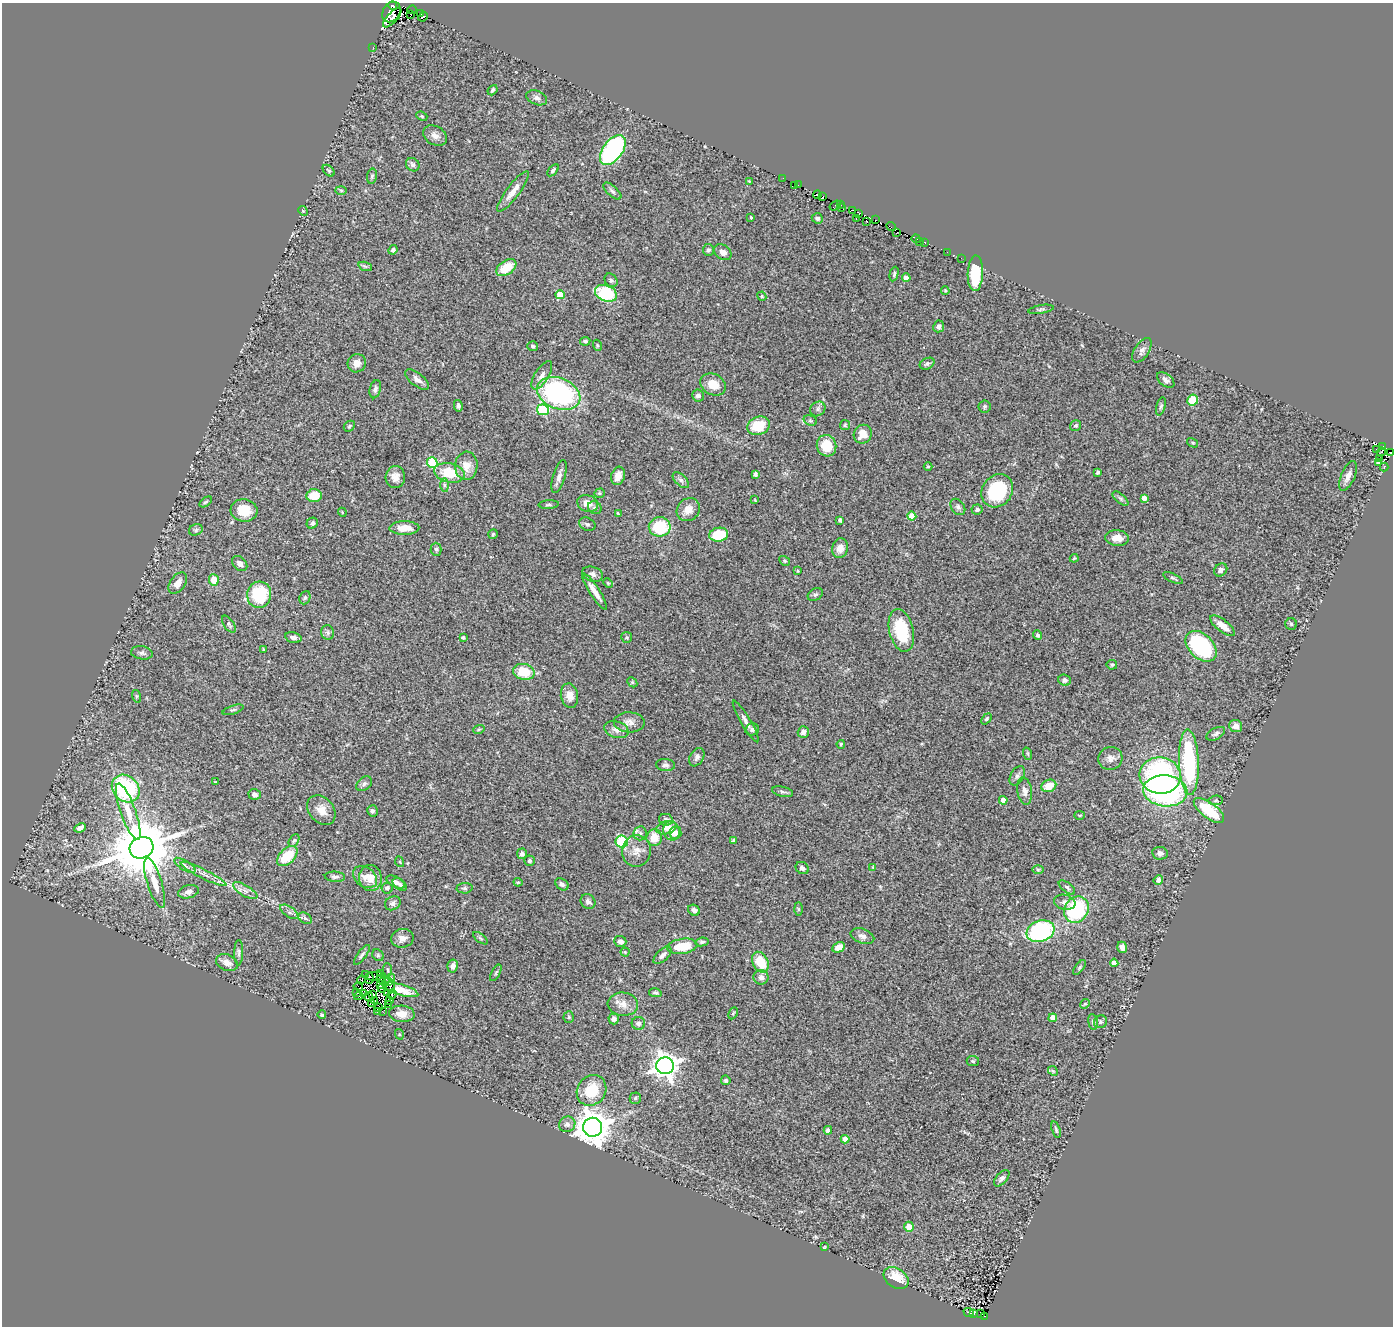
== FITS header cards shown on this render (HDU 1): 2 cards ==
NAXIS1  =                 1391
NAXIS2  =                 1324

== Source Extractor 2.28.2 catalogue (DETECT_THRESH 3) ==
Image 1391 x 1324 px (HDU 1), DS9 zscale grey, 1 PNG px = 1 image px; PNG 1395 x 1328 px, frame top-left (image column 1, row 1324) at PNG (2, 3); each listed source drawn as its Kron ellipse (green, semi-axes under 4 px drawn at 4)
Background 0.811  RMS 0.056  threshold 0.169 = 3 sigma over >= 5 px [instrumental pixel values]
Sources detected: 338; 16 with non-positive FLUX_AUTO (blend fragments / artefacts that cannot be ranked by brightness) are neither listed nor drawn; the other 322 listed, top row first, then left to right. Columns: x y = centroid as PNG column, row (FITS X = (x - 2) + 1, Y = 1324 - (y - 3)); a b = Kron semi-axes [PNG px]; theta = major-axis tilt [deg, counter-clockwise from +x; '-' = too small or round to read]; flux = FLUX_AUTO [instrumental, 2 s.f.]
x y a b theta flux
393 6 4 4 - 450
412 10 4 2 - 28
391 12 11 8 56 2400
410 14 2 2 - 53
421 14 2 2 - 19
423 17 5 2 - 44
392 18 12 5 46 840
373 47 3 2 - 5.2
493 90 5 4 - 5.9
537 98 11 7 -22 14
422 116 6 4 -22 4.6
435 136 13 9 -29 24
613 150 17 10 54 610
413 165 7 6 - 11
553 170 7 4 51 8.1
329 171 7 4 -44 6
372 176 7 5 80 7.3
783 178 2 2 - 3.9
749 181 4 3 - 3.2
794 185 3 2 - 11
798 185 3 3 - 7.5
341 190 6 3 -1 4.6
513 191 25 6 53 40
612 191 11 5 -42 11
817 195 4 2 - 75
822 197 4 2 - 0.24
840 204 3 2 - 10
835 205 6 3 35 42
841 208 3 2 - 2.6
852 210 3 2 - 9.7
303 211 5 4 - 3.8
859 213 4 3 - 42
751 217 3 2 - 3.3
817 218 6 5 - 11
856 218 2 2 - 3.1
876 220 2 2 - 6.2
867 221 3 2 - 14
891 226 5 2 - 4.6
897 233 3 2 - 5.1
916 239 4 3 - 26
919 242 2 2 - 3.1
925 242 3 3 - 26
393 250 5 4 - 10
708 250 6 5 - 9.4
723 252 9 7 -35 20
947 252 3 2 - 3.7
961 258 2 2 - 8.1
365 266 7 4 -19 6.6
506 268 11 7 34 84
975 273 18 7 88 140
894 274 7 4 76 6.9
906 278 4 4 - 19
611 280 7 6 - 7.4
945 291 4 3 - 4.3
606 293 11 7 -21 220
560 295 4 4 - 94
762 296 5 4 - 4.1
1041 309 13 4 10 8.5
939 326 6 5 - 11
585 341 5 3 - 6.8
597 345 5 3 - 3.9
533 346 5 5 - 6.9
1142 350 14 7 56 19
357 363 9 9 - 29
927 364 8 5 28 8.8
542 375 16 7 57 25
417 380 14 6 -38 19
1166 380 10 6 -38 15
713 384 13 10 -29 56
375 389 9 5 76 13
559 393 22 15 -22 680
698 395 6 6 - 16
1193 400 6 5 - 94
458 406 6 4 -78 8.7
1161 406 9 4 75 7.1
984 407 6 6 - 7.5
818 409 8 7 - 12
543 410 6 5 - 250
810 420 7 5 -19 6.4
845 425 5 5 - 5.3
1076 425 6 5 - 6.7
349 426 6 4 47 5.4
758 426 11 9 21 97
863 434 9 9 - 55
1193 443 6 3 -31 4.6
826 446 11 9 -73 93
1382 447 4 3 - 100
1376 449 2 2 - 2.5
1381 452 5 3 - 23
1390 453 3 3 - 14
1380 458 2 2 - 2.7
1378 462 4 3 - 5.3
432 463 5 5 - 230
466 466 14 11 86 45
928 467 4 3 - 4
1384 467 4 3 - 13
1098 472 4 3 - 9.4
449 473 15 9 -12 110
755 474 4 4 - 10
559 476 17 6 74 23
618 476 9 6 72 28
1348 476 16 7 67 27
395 477 11 9 88 28
681 480 10 5 -45 12
444 485 7 4 -89 7.2
997 491 17 15 54 250
599 493 5 4 - 5.3
314 496 7 6 - 72
1120 498 9 4 -39 8.9
1144 498 4 4 - 25
755 500 3 2 - 2.7
206 502 7 4 36 5.6
588 504 10 8 -21 32
549 505 10 3 3 6.3
958 507 9 6 -54 11
595 508 7 6 - 9
977 509 5 5 - 9.6
244 510 13 11 -4 88
688 510 12 11 - 40
342 512 4 3 - 3.5
618 514 4 3 - 4.7
912 516 4 4 - 70
840 520 4 4 - 11
312 523 6 5 - 9.5
587 524 8 6 -24 8.9
660 527 11 9 -1 160
404 528 15 6 1 41
196 530 7 5 23 7.8
493 534 5 4 - 4.9
719 535 9 7 9 120
1117 538 12 8 -7 37
840 548 10 7 76 33
436 549 6 5 - 7.8
1074 558 4 3 - 4.2
785 561 6 4 -30 6.1
240 564 9 6 -45 20
1221 570 7 6 - 14
798 571 3 2 - 3.3
593 574 10 7 -19 16
1173 578 11 4 -24 7.4
214 580 6 5 - 65
178 583 12 7 54 29
608 583 5 4 - 4.6
595 591 22 5 -57 39
815 594 8 6 30 7.5
259 595 13 12 - 200
305 598 7 5 68 6.7
229 624 9 5 -55 8
1291 624 6 5 - 6.6
1223 626 15 6 -37 39
901 630 21 12 -76 170
328 632 7 6 - 9.7
1037 635 5 4 - 8.3
293 637 8 5 -14 16
463 637 4 3 - 6.3
627 637 5 5 - 5.5
1201 646 18 12 -44 450
264 650 4 3 - 5.2
142 653 11 6 -9 13
1112 665 5 4 - 6.8
524 672 11 8 -13 100
1064 680 6 5 - 12
632 682 6 4 -46 4.7
136 696 6 4 -72 5.2
569 696 12 8 -80 29
233 710 11 4 18 8.6
986 719 6 4 49 5.1
746 721 24 5 -59 22
629 722 15 10 -2 29
1236 726 6 6 - 27
479 729 6 4 19 5.1
752 729 7 6 - 12
616 730 12 8 -18 26
803 732 6 5 - 14
1216 734 10 5 27 11
841 744 4 3 - 5
1028 754 6 4 -72 5.5
697 757 10 6 58 12
1110 758 12 11 - 25
1189 762 33 10 -88 430
666 765 9 6 -4 11
1017 776 10 6 60 12
1160 776 20 18 -8 580
215 782 3 2 - 2.5
364 784 9 6 39 12
1049 786 8 6 23 53
126 789 15 12 -42 410
1025 791 14 7 -82 21
1165 791 22 15 -5 820
783 792 11 5 -12 9
255 794 6 5 - 13
1003 800 4 4 - 39
1216 800 7 4 6 6.7
321 810 16 12 -48 43
1209 810 18 7 -37 220
372 811 5 5 - 10
128 812 30 7 -70 55
1079 815 5 3 - 3
666 820 7 5 -11 13
80 828 6 4 24 15
666 828 10 6 15 26
671 831 10 8 -69 38
640 833 7 6 - 12
676 833 6 6 - 19
654 838 8 7 - 59
294 840 7 4 61 6.3
734 840 4 3 - 8.5
622 842 6 6 - 290
141 848 12 10 25 32000
636 851 16 14 79 41
1160 853 8 6 -8 15
522 854 5 5 - 13
287 856 12 7 44 120
529 861 5 5 - 9
400 862 5 3 - 3.3
185 865 12 4 -32 12
873 867 4 4 - 3.4
802 868 7 5 -35 12
1038 870 6 4 0 5.7
203 874 25 4 -27 30
335 877 10 5 -4 9.5
365 877 13 9 -38 29
370 878 13 11 -80 47
1158 880 5 4 - 13
396 882 10 5 -26 15
518 882 4 4 - 4.1
155 883 26 7 -72 43
400 884 8 5 -39 9.7
562 884 7 5 -37 11
1067 887 10 5 -38 9.8
387 888 5 5 - 15
464 888 8 5 5 8
245 891 14 5 -31 19
188 892 10 6 15 14
588 901 8 6 -42 13
1065 902 11 7 -13 20
393 903 8 6 28 13
798 909 7 4 -89 5.8
694 910 6 5 - 16
1076 910 14 11 56 310
289 912 10 5 -35 11
305 918 7 5 -31 7
1040 931 14 10 19 430
862 936 12 7 -19 17
402 938 11 9 11 22
480 938 8 4 -36 6.3
620 941 6 5 - 19
702 942 7 4 7 7.5
682 946 15 7 8 100
838 947 6 5 - 35
1122 947 5 5 - 22
625 952 4 4 - 4.1
239 953 13 4 89 9.8
362 955 12 4 54 9.5
378 955 6 5 - 6.4
662 955 11 5 44 19
760 962 11 7 -62 100
227 963 11 8 -23 25
1114 963 4 4 - 32
453 966 7 5 79 17
1080 967 9 4 53 6.5
388 970 7 3 -85 4.7
496 973 9 3 61 5.4
380 974 3 2 - 1.5
365 975 2 2 - 5.3
374 976 9 2 4 0.077
761 977 7 7 - 17
369 978 6 3 86 1.9
391 978 3 2 - 3.2
381 979 4 2 - 4.4
361 980 4 2 - 5.1
388 982 4 2 - 8
380 984 3 3 - 2.7
358 986 4 2 - 5.3
382 988 4 2 - 1.3
389 988 8 3 62 16
401 990 18 5 -16 32
357 992 4 2 - 3
655 993 6 4 -10 7.2
364 994 3 2 - 4.9
373 995 3 2 - 5.6
392 995 5 2 - 3
358 996 4 2 - 3.3
368 997 4 2 - 5.9
390 1000 4 2 - 4.1
375 1001 3 2 - 3.4
371 1003 4 2 - 0.26
623 1004 15 12 -5 37
1085 1004 5 4 - 4.5
389 1005 2 2 - 1.3
378 1007 4 2 - 5.2
383 1011 3 2 - 4.3
377 1012 3 2 - 5.6
733 1013 6 4 65 4.6
402 1014 13 8 -4 38
322 1015 4 4 - 5.5
569 1017 5 5 - 4.8
1053 1018 4 4 - 51
614 1019 5 5 - 12
1093 1022 8 5 -82 8.3
1100 1022 7 6 - 7.1
638 1023 7 6 - 16
399 1034 5 3 - 4
973 1061 6 5 - 6.1
665 1066 9 8 - 3400
1053 1071 5 4 - 4.4
726 1080 5 4 - 7.2
591 1090 16 14 53 120
635 1098 5 5 - 6.2
567 1124 8 7 - 14
593 1127 9 9 - 8200
828 1130 4 4 - 14
1056 1130 8 4 -74 7.1
845 1139 4 4 - 42
1002 1178 10 5 47 12
909 1227 5 4 - 45
824 1247 4 2 - 3.2
896 1278 13 9 -34 87
969 1312 5 2 - 30
974 1313 3 3 - 54
981 1314 3 2 - 5.6
985 1316 3 2 - 7.8
At the frame edge (FLAGS 8, measured only in part): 1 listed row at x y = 1390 453
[16 non-positive-flux detections neither listed nor drawn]